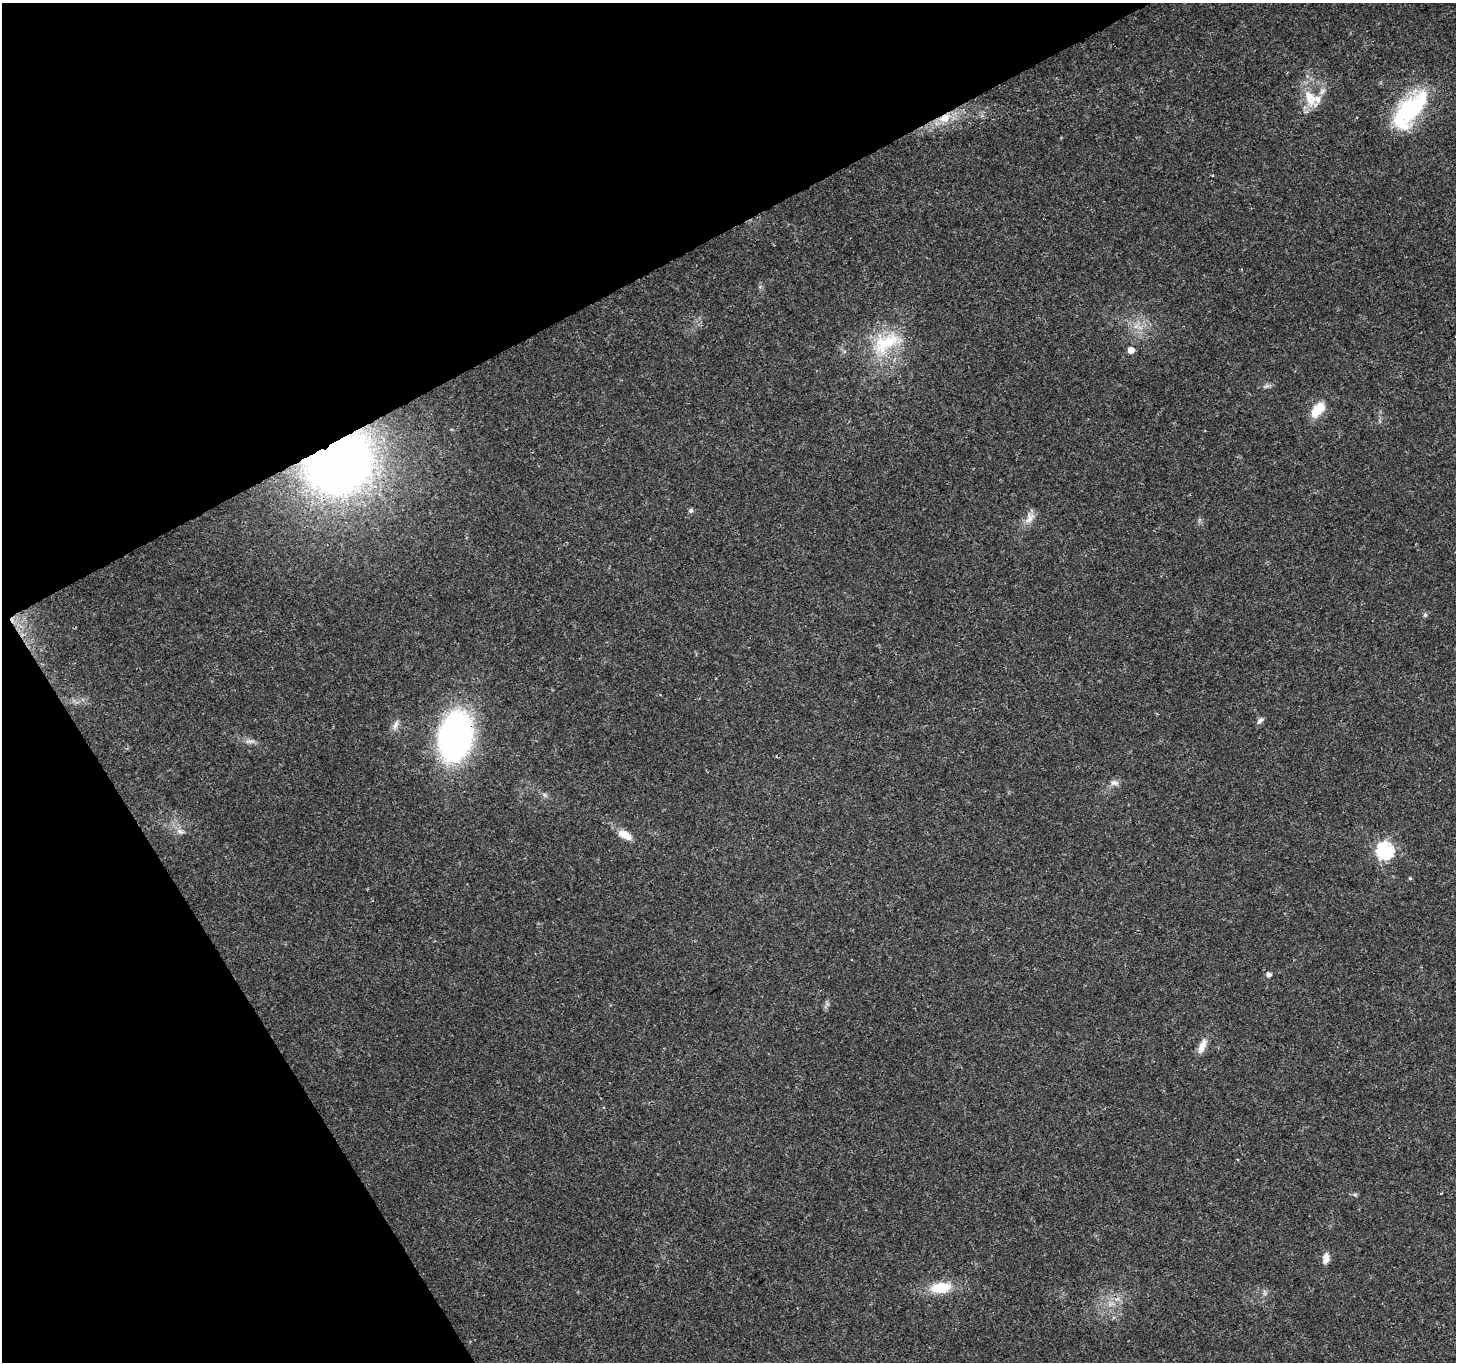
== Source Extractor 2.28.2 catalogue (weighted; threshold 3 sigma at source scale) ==
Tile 5 of 4 x 4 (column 1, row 2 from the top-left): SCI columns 5-1458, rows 2889-4248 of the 5821 x 5717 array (HDU 1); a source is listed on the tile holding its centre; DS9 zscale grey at full resolution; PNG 1458 x 1364 px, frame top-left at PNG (2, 3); no overlay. Shown black and unused: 27% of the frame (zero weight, under 3 of 4 exposures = <1% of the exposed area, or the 3 px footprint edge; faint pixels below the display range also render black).
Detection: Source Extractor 2.28.2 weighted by HDU 2 'WHT'; one run over the whole footprint, this tile lists its part. Background 0.0567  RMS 0.0027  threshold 0.012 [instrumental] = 3 sigma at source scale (4.5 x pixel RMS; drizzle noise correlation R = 1.50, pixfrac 1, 0.0396/0.0396 arcsec/px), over >= 5 px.
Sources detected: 32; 2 cosmic-ray / hot-pixel residue — not listed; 2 inside a brighter listed object's ellipse — not listed separately; the other 28 listed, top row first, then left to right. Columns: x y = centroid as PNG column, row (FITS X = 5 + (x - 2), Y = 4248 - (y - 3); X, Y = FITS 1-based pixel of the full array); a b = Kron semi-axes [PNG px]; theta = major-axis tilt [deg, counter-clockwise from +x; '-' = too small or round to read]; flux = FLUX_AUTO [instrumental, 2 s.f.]
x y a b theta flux
1310 97 27 16 -67 6.4
1410 110 48 22 50 29
944 118 19 12 29 5
1136 326 9 4 37 0.97
886 343 50 25 28 17
1131 350 5 5 - 2.6
1266 386 8 5 24 0.69
1318 409 19 10 48 6.2
338 461 35 31 26 300
691 510 6 5 - 0.71
1030 518 17 11 61 2.4
1425 615 6 5 - 0.48
1260 721 10 6 49 0.87
396 725 15 6 67 1.3
455 736 43 28 78 87
250 741 15 5 1 1.2
1114 783 12 8 -5 1.3
545 795 9 4 -35 0.69
180 832 11 7 -20 1.3
625 835 17 8 -30 3.6
1385 851 7 7 - 67
1410 878 4 4 - 0.31
1268 974 5 5 - 1.2
1202 1046 20 8 67 2.5
1440 1193 4 2 - 0.28
1355 1195 6 4 -19 0.44
1326 1258 12 8 85 2
940 1287 26 13 7 7.8
Overlapping masked pixels (flux is a lower limit): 3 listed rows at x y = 944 118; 338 461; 455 736